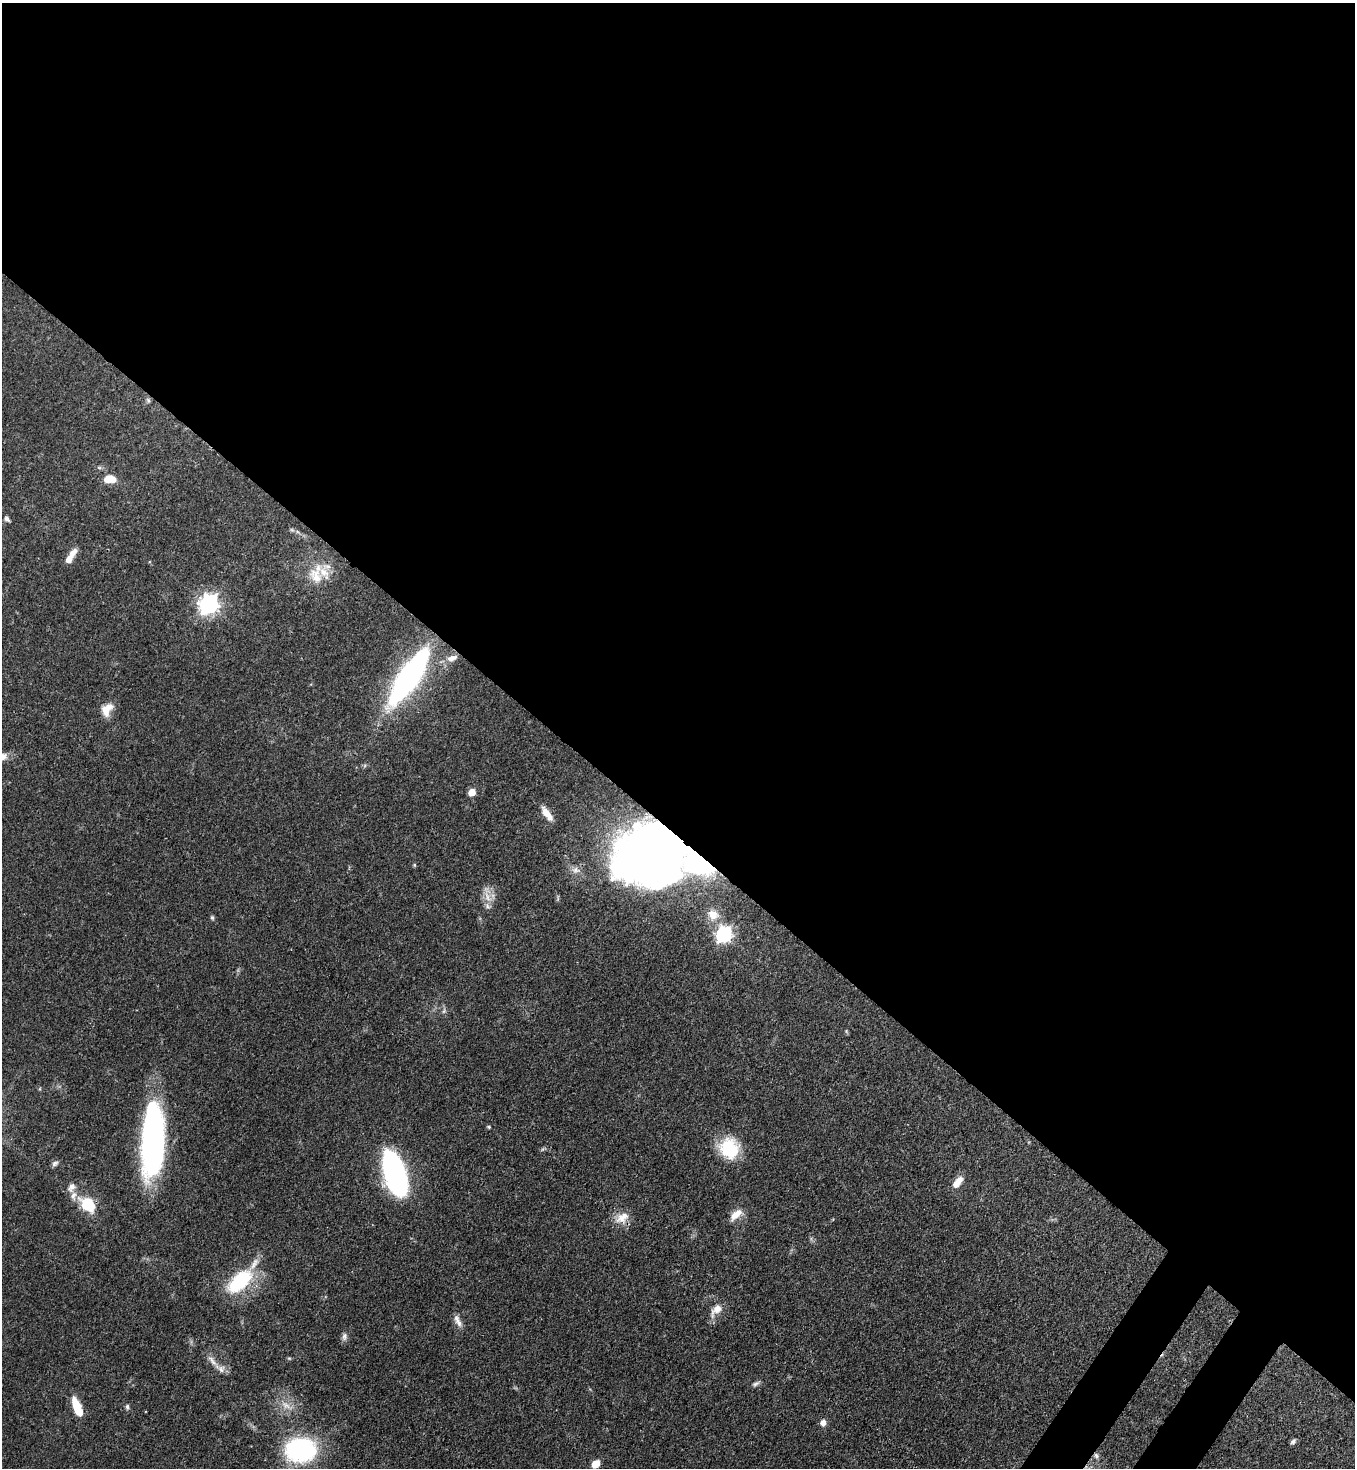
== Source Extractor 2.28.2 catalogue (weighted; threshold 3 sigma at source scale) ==
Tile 3 of 4 x 4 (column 3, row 1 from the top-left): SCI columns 2936-4288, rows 4457-5922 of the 6007 x 5984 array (HDU 1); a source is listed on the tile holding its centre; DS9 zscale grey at full resolution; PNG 1357 x 1470 px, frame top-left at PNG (2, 3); no overlay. Shown black and unused: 58% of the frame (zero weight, under 3 of 4 exposures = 7% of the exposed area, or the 3 px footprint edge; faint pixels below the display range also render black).
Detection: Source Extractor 2.28.2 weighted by HDU 2 'WHT'; one run over the whole footprint, this tile lists its part. Background 0.0856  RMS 0.0039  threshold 0.0178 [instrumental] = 3 sigma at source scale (4.5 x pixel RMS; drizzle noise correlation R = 1.50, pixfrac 1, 0.05/0.05 arcsec/px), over >= 5 px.
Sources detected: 50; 2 inside a brighter object's white glare — not listed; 4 inside a brighter listed object's ellipse — not listed separately; the other 44 listed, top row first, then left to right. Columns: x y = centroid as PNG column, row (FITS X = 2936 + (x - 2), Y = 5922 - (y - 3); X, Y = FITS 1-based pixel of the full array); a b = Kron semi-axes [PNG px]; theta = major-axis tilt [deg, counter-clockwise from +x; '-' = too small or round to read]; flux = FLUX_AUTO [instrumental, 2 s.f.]
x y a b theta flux
148 400 7 5 -76 0.82
109 479 12 7 -1 7.1
7 519 8 5 -52 1
72 554 18 7 52 3.5
316 576 24 16 -57 8.6
209 604 8 7 - 190
452 658 16 8 17 3.6
409 677 56 17 56 100
107 710 18 12 59 5
472 792 5 5 - 7
547 814 22 8 -52 4.6
650 851 52 38 23 420
697 864 35 18 -18 29
414 865 5 4 - 0.47
576 870 12 9 -13 2.4
487 897 19 8 -65 4.1
713 915 17 14 -50 5.4
212 918 6 5 - 0.63
724 934 7 7 - 110
444 1011 6 5 - 0.72
489 1127 5 4 - 0.55
153 1143 58 21 87 110
729 1148 25 22 -55 17
55 1163 9 6 34 1.1
395 1174 36 14 -72 130
957 1182 14 7 53 5
73 1195 12 8 73 2.4
88 1204 13 9 -39 19
736 1215 19 8 42 4.3
622 1217 21 12 32 5.1
240 1281 36 15 46 29
716 1310 19 10 46 4.4
459 1323 14 8 -59 2.5
344 1336 11 7 79 1.5
220 1369 20 7 -43 2.8
756 1384 10 5 32 1.1
286 1405 18 9 -33 4.1
77 1407 22 8 -68 8.5
127 1407 7 5 82 0.84
823 1422 7 6 - 2.4
1293 1441 9 5 44 0.97
301 1450 27 21 2 60
1096 1456 8 5 -52 0.99
596 1464 8 6 46 5.2
Overlapping masked pixels (flux is a lower limit): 3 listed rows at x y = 650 851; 697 864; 1096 1456